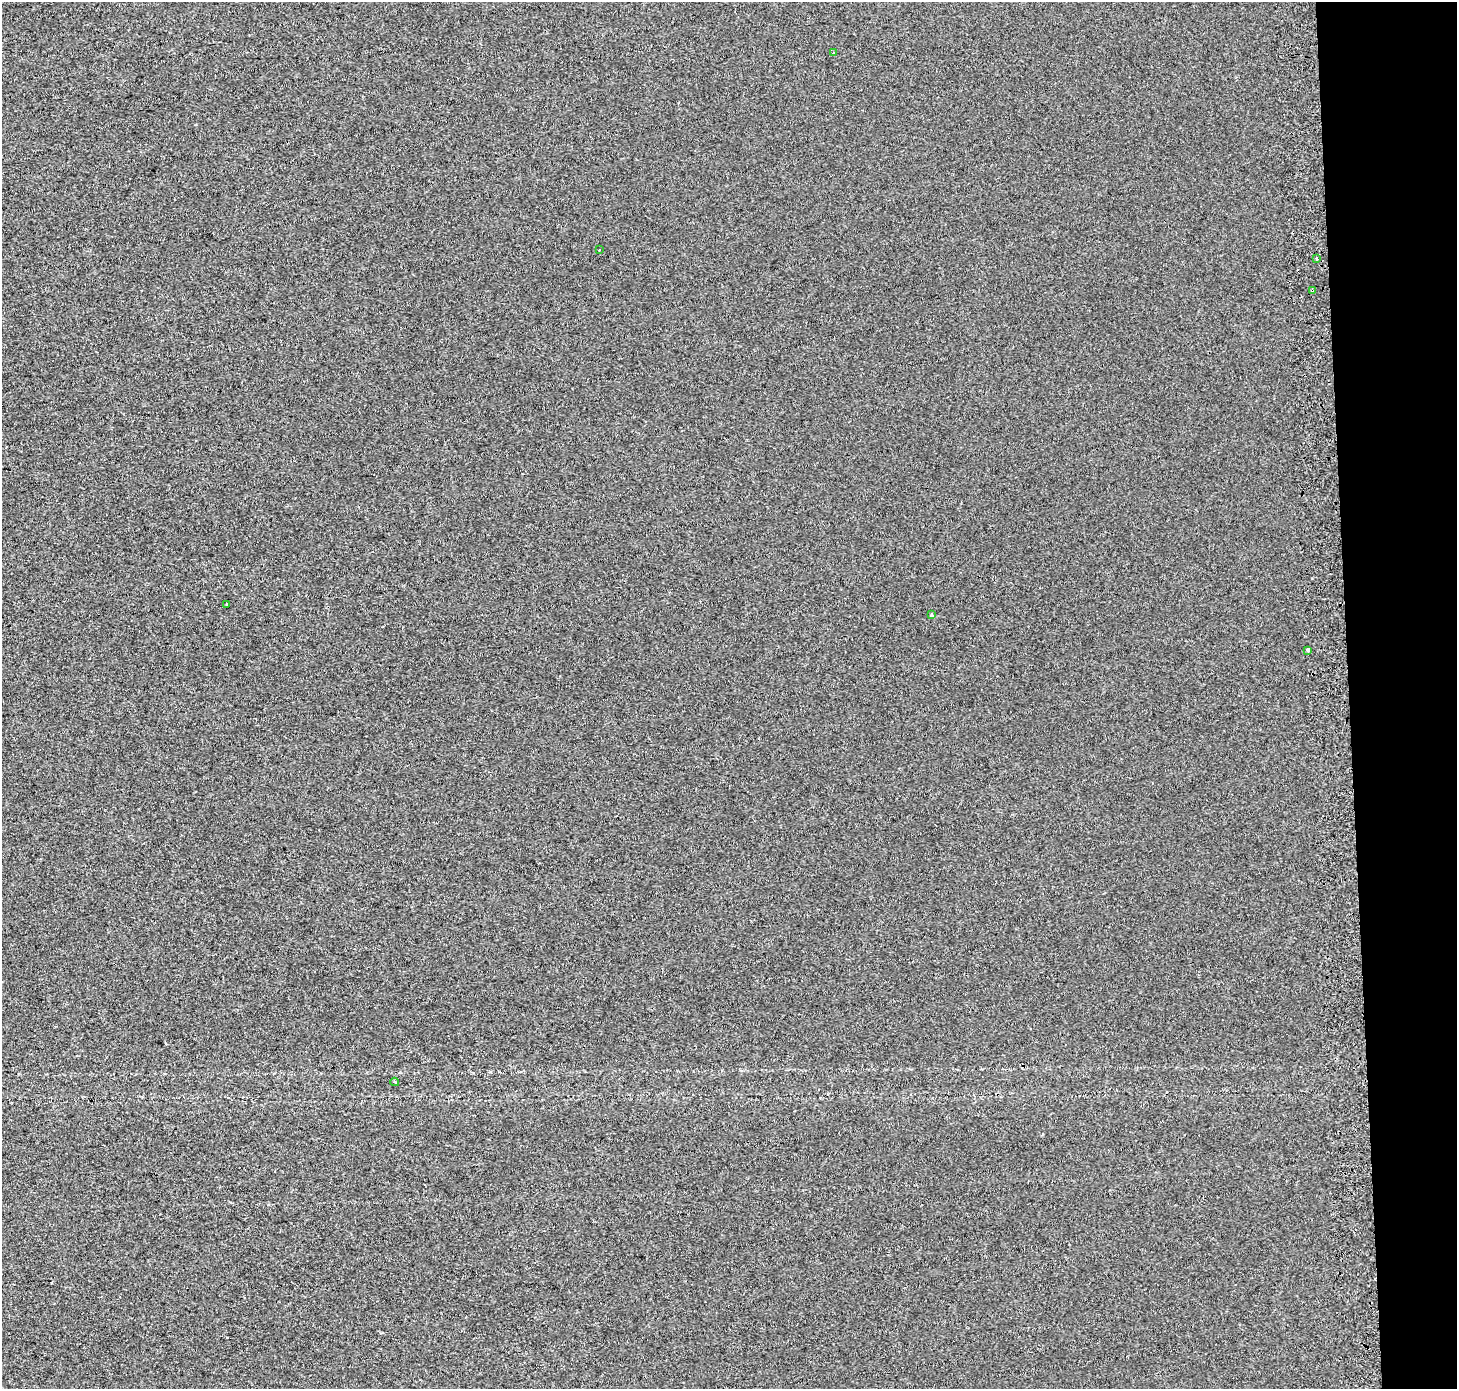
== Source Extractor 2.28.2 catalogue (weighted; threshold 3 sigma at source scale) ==
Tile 6 of 3 x 3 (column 3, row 2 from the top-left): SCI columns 2983-4437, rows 1387-2773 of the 4510 x 4167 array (HDU 1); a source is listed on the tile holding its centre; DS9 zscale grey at full resolution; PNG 1459 x 1391 px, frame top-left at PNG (2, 2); each listed source drawn as its Kron ellipse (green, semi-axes under 4 px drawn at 4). Shown black and unused: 7% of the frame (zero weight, under 2 of 3 exposures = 2% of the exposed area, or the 3 px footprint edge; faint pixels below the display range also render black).
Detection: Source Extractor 2.28.2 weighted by HDU 2 'WHT'; one run over the whole footprint, this tile lists its part. Background 6.88e-04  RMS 0.0071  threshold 0.0321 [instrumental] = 3 sigma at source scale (4.5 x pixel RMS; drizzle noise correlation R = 1.50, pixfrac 1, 0.0396/0.0396 arcsec/px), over >= 5 px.
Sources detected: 9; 1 cosmic-ray / hot-pixel residue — neither listed nor drawn; the other 8 listed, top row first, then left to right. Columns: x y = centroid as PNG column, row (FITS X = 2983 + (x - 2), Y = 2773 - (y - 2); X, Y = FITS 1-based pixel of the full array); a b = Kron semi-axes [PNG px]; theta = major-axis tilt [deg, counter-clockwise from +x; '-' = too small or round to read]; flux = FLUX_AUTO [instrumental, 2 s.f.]
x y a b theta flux
834 53 3 3 - 1.8
599 250 2 2 - 0.66
1316 258 3 3 - 2.2
1312 290 3 3 - 1.4
226 605 3 2 - 0.84
931 615 4 4 - 0.95
1308 650 4 3 - 9.8
395 1082 4 2 - 0.73
Overlapping masked pixels (flux is a lower limit): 1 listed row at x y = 1312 290